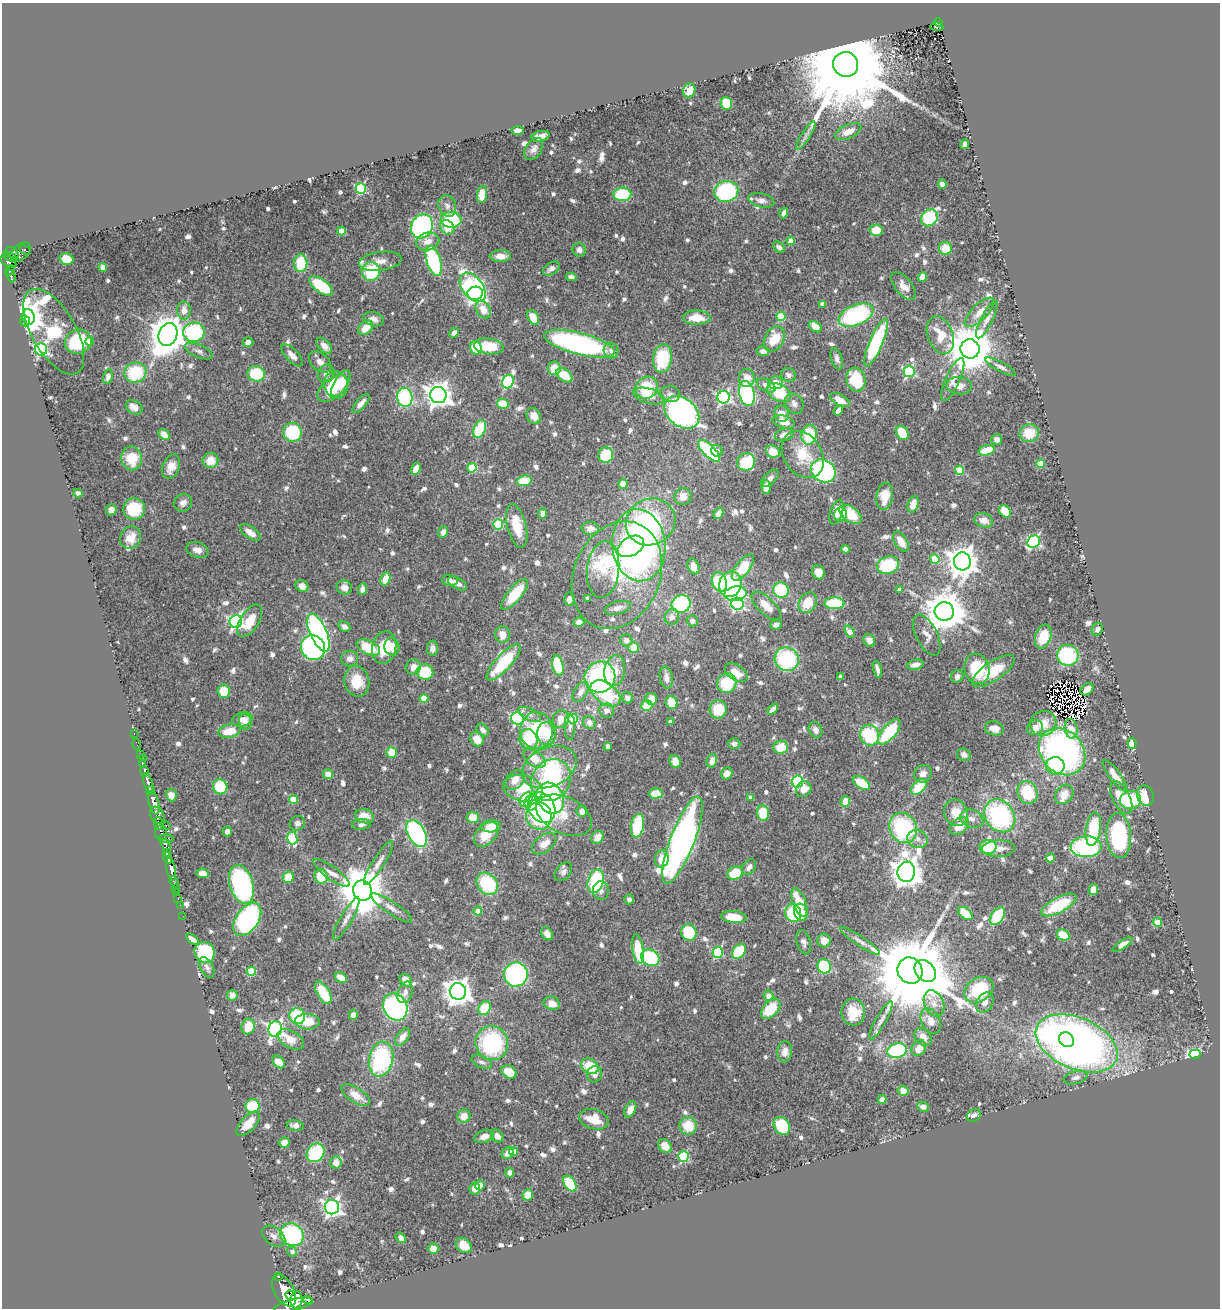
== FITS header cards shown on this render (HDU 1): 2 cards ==
NAXIS1  =                 1218
NAXIS2  =                 1306

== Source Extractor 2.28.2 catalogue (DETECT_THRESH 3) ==
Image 1218 x 1306 px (HDU 1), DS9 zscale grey, 1 PNG px = 1 image px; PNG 1222 x 1310 px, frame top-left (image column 1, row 1306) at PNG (2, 3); each listed source drawn as its Kron ellipse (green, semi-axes under 4 px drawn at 4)
Background 0.705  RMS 0.026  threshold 0.0789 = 3 sigma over >= 5 px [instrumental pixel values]
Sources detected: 836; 10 with non-positive FLUX_AUTO (blend fragments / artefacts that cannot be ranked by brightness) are neither listed nor drawn; of the other 826, the 500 brightest by FLUX_AUTO listed and drawn (326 fainter detections omitted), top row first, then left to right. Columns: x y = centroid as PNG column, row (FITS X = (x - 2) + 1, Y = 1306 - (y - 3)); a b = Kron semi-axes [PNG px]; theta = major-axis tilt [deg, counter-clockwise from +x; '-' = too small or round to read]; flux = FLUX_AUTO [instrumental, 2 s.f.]
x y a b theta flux
939 23 4 3 - 55
937 27 6 4 -8 77
846 64 12 12 - 62000
689 90 7 6 - 31
726 103 6 5 - 53
517 130 6 4 3 7.4
848 132 14 7 24 19
540 136 9 5 12 12
806 136 16 4 58 8.8
965 144 5 4 - 9.1
534 149 12 8 57 9.9
942 184 5 4 - 7
361 189 5 5 - 180
726 191 12 10 14 180
622 194 9 7 3 100
482 195 9 5 84 36
761 200 13 7 -13 10
447 206 11 8 -70 9.8
784 213 5 4 - 8.9
929 218 9 7 46 130
451 220 10 7 -4 110
422 226 12 10 62 300
447 227 8 6 -53 34
876 230 6 5 - 35
341 231 4 4 - 32
791 241 4 4 - 26
428 242 12 8 14 19
779 247 6 5 - 8
945 248 6 6 - 33
25 250 6 3 -25 52
579 250 7 6 - 8.5
21 252 12 7 40 240
13 253 7 4 -40 360
500 256 10 6 1 17
10 257 8 3 -27 380
66 259 7 5 -19 38
380 261 21 9 8 18
434 261 15 7 -72 190
8 262 8 5 -30 380
301 263 9 6 -89 69
103 267 4 4 - 7.9
551 269 9 6 33 9.2
10 270 5 3 - 150
371 271 9 9 - 95
11 276 7 3 -69 160
571 277 5 4 - 7.2
922 277 5 4 - 14
321 286 14 6 -36 100
903 286 16 8 -50 17
473 287 17 10 -53 260
475 293 8 6 12 750
822 304 4 4 - 9.4
483 309 9 7 -57 24
184 311 9 7 -89 17
980 312 19 8 45 22
856 315 18 10 23 240
781 316 4 4 - 76
29 317 8 6 -77 1900
533 317 8 5 -59 32
697 318 14 7 -1 38
373 319 10 7 -15 12
987 320 21 6 64 12
25 321 5 5 - 770
815 327 7 5 -33 16
366 328 8 6 42 27
54 332 47 22 -60 220
194 332 11 10 - 160
454 333 5 4 - 9.6
168 334 12 9 68 4700
940 335 19 12 -69 41
774 339 14 9 60 47
90 341 4 4 - 23
78 342 13 12 - 110
248 342 5 5 - 8.1
876 343 25 6 67 200
579 344 36 10 -14 460
324 346 10 5 -47 16
489 346 15 8 -7 63
476 348 7 5 -66 55
41 349 6 6 - 340
970 349 9 9 - 9700
199 351 15 6 -23 8.9
611 351 8 7 - 10
763 351 6 4 -13 8.2
292 355 14 6 -47 12
662 358 14 9 82 100
837 359 11 5 -73 7.4
320 362 13 8 -41 13
1001 367 17 4 -28 8
554 368 7 6 - 30
909 371 5 5 - 200
135 373 11 10 - 96
256 374 9 8 - 87
326 374 9 8 - 12
564 375 9 6 -35 38
789 375 8 6 -28 7.4
108 377 7 5 77 7.9
747 378 9 8 - 19
953 379 23 7 66 16
856 380 12 9 -74 89
508 382 7 5 67 260
775 383 7 6 - 25
341 384 15 6 59 43
336 385 14 12 -76 50
766 385 10 5 -29 10
959 386 13 8 -5 15
333 388 18 9 38 79
647 388 12 10 37 65
747 393 13 7 -76 250
779 393 13 8 -29 81
670 394 10 8 -6 8.7
438 395 8 8 - 1900
649 396 16 7 -16 25
405 397 9 7 -83 190
724 397 6 6 - 320
840 400 11 5 -28 22
361 403 11 5 49 14
503 404 6 5 - 38
794 404 11 8 -56 8.4
134 407 9 6 -33 13
838 410 6 4 54 8.2
682 412 19 14 -39 600
782 414 8 7 - 16
534 416 8 7 - 19
784 422 11 6 -18 19
480 429 9 5 66 77
292 432 9 9 - 100
902 433 7 6 - 46
1029 433 10 9 - 46
164 434 6 5 - 21
784 435 10 6 17 13
809 435 10 7 80 83
997 439 5 5 - 11
986 450 8 5 17 38
709 451 14 6 -45 130
717 451 6 5 - 7.3
773 452 7 6 - 23
606 455 8 7 - 63
803 455 25 19 -56 56
132 458 12 10 -82 48
210 460 8 7 - 28
746 462 9 8 - 94
1041 464 4 4 - 55
171 467 13 8 70 20
472 468 5 4 - 78
416 469 6 4 59 23
960 470 4 4 - 78
823 471 13 11 -34 250
770 478 11 6 44 8.3
524 481 7 5 11 47
623 484 5 4 - 26
766 487 7 4 -88 12
78 493 4 4 - 7.3
683 496 8 8 - 17
885 496 14 8 82 33
183 503 9 8 - 9.9
913 504 8 5 72 23
134 509 11 11 - 78
111 510 5 5 - 8.5
1005 511 7 5 -47 39
836 512 13 6 72 22
543 513 5 4 - 11
719 513 6 4 56 9.2
841 514 7 6 - 14
850 514 13 7 -37 57
984 520 9 7 -18 17
651 522 25 23 30 280
498 525 5 5 - 110
517 526 22 9 -76 50
590 528 8 6 -3 10
250 532 12 5 -36 20
443 532 6 4 64 11
131 538 11 10 - 22
901 542 11 6 -59 25
1034 542 7 6 - 270
639 545 36 26 -84 710
631 546 14 9 29 170
846 549 4 4 - 25
197 550 11 7 -17 15
935 559 5 4 - 67
962 561 9 8 - 3000
888 565 11 8 18 100
693 566 8 5 -67 18
743 567 16 7 51 62
603 570 28 16 84 120
818 572 7 6 - 24
617 575 55 43 67 220
385 579 7 4 71 30
450 580 8 5 -5 7.5
719 582 10 7 -68 100
458 584 10 5 -29 11
730 584 13 11 71 170
302 586 7 5 -32 14
344 587 8 7 - 16
362 589 6 4 85 10
781 590 8 7 - 96
900 590 4 4 - 14
515 594 19 7 50 81
735 594 11 7 8 130
588 598 4 3 - 8.8
569 599 6 5 - 12
808 603 11 8 59 39
835 603 10 6 0 90
681 604 9 8 - 160
737 604 6 6 - 310
766 606 18 8 -44 32
617 608 14 6 14 11
944 612 9 9 - 5800
672 617 8 7 - 8.8
236 621 6 6 - 440
250 621 18 9 59 38
692 621 5 5 - 8.7
579 622 5 5 - 10
776 625 5 5 - 12
344 626 6 5 - 8.2
1097 629 6 5 - 7.4
850 632 6 4 -59 19
318 633 20 8 -66 550
502 634 8 7 - 20
927 635 22 10 -64 16
1043 637 12 8 73 43
626 640 6 6 - 8.4
869 640 6 5 - 14
368 647 12 6 -25 68
392 647 9 7 -78 26
634 647 5 5 - 28
313 648 13 11 -55 390
384 648 17 12 76 51
432 648 7 5 88 8.7
1068 655 11 10 - 160
350 659 8 8 - 11
787 659 12 11 - 170
504 662 23 7 47 100
558 665 10 5 -77 94
915 665 8 5 12 10
413 667 8 7 - 17
877 669 8 3 -75 7
977 669 15 12 -72 89
615 671 15 10 81 30
993 671 25 9 34 52
425 672 8 7 - 82
736 673 13 7 -34 27
957 676 6 6 - 7.5
600 677 16 15 - 270
840 677 4 3 - 7.9
666 678 11 6 -81 11
357 681 15 12 -77 47
727 683 10 9 - 75
1087 689 7 5 40 14
224 691 7 6 - 38
581 692 11 6 59 12
605 693 17 10 -36 100
424 698 4 4 - 40
627 698 6 5 - 7.1
651 699 6 5 - 22
672 703 7 6 - 40
647 706 6 5 - 44
718 709 9 8 - 53
773 709 6 4 49 11
607 711 7 7 - 9.2
530 715 12 6 -26 9.1
518 718 6 6 - 270
242 719 10 7 16 15
561 719 9 8 - 24
573 719 5 5 - 77
245 722 8 6 -75 13
670 722 4 3 - 9
589 723 6 6 - 11
1043 723 13 12 - 33
570 727 13 5 89 7.1
994 728 9 7 -13 17
1035 728 8 7 - 14
1071 729 10 6 -82 12
483 730 7 5 -51 7.9
536 730 18 16 88 97
815 730 8 6 -61 11
229 731 11 6 12 40
889 732 15 7 50 96
134 734 3 2 - 15
547 734 11 9 -86 55
870 735 10 9 - 130
477 739 7 6 - 21
528 739 10 9 - 74
1132 743 6 4 88 63
137 744 5 2 - 13
734 744 6 5 - 8.1
608 746 4 3 - 8.6
781 747 7 6 - 39
391 752 5 5 - 31
1062 752 25 21 -47 640
140 754 3 3 - 51
964 755 7 6 - 7.5
143 759 2 2 - 10
534 759 12 7 -34 39
712 761 7 5 75 15
675 762 7 5 -69 22
142 763 3 3 - 220
1055 766 9 8 - 40
549 767 28 19 24 95
145 771 5 3 - 230
727 773 6 5 - 17
328 774 5 5 - 16
923 774 9 8 - 13
1115 775 19 5 -53 24
515 780 11 8 47 19
551 780 22 19 55 170
797 781 6 5 - 250
148 783 10 4 -72 1600
861 783 9 5 -33 50
220 787 8 7 - 67
919 787 9 5 46 69
523 788 20 13 -12 70
804 789 8 7 - 16
150 790 4 4 - 490
656 793 7 5 1 30
1027 793 11 10 - 83
1064 794 10 8 52 25
171 795 6 5 - 15
1145 796 10 8 -75 53
750 797 4 4 - 7.5
1121 797 18 9 -63 41
550 798 16 13 -60 160
294 799 4 4 - 45
526 800 8 6 56 55
1130 800 11 9 12 94
845 801 5 4 - 28
154 803 12 5 -77 3000
531 803 8 6 87 53
542 807 16 12 -59 290
582 811 6 5 - 13
763 813 8 6 -81 55
956 813 14 11 -67 33
157 815 9 6 -60 720
564 815 29 18 -25 54
364 816 10 7 -15 27
539 816 13 12 - 95
1000 816 17 14 -53 250
473 817 6 6 - 29
972 819 12 8 -22 13
297 823 8 7 - 8.6
159 824 6 3 -83 360
361 824 9 5 5 6.9
166 825 2 2 - 47
491 826 10 6 5 28
637 826 12 6 80 95
959 826 11 7 38 31
903 828 16 13 -61 190
1093 829 17 7 82 79
227 831 5 4 - 9.9
161 833 7 6 - 540
417 834 15 8 -59 270
486 834 14 9 47 42
1119 836 22 12 -86 180
597 837 7 5 50 22
292 838 6 5 - 130
166 839 7 3 -2 240
917 839 10 9 - 13
682 840 46 12 69 910
544 844 14 8 38 23
166 845 6 4 -58 310
988 847 8 7 - 67
1086 847 15 10 1 240
999 849 16 8 1 18
167 853 4 4 - 460
168 857 6 3 -73 890
1050 858 4 4 - 36
662 859 8 7 - 35
378 863 25 6 57 14
749 867 9 6 53 8.1
171 869 12 4 -79 1400
563 872 10 7 49 7.9
906 872 10 8 83 2900
203 873 6 4 -4 14
332 873 22 6 -35 15
735 873 8 6 22 60
321 876 7 6 - 50
288 877 6 5 - 44
596 881 12 8 73 130
174 882 6 3 -67 63
241 884 20 11 -74 330
487 884 12 9 -51 120
175 888 3 2 - 34
1093 889 5 4 - 15
362 891 10 9 - 9400
601 891 9 8 - 9.5
176 892 3 2 - 23
178 898 3 2 - 23
629 899 5 5 - 7.1
799 902 15 6 -70 55
180 905 2 2 - 9.9
1059 905 19 7 28 90
392 908 24 6 -34 14
478 911 4 4 - 17
801 912 8 6 -73 26
793 913 9 8 - 98
965 913 8 5 -39 48
183 916 2 2 - 11
997 916 10 6 56 100
734 917 13 6 -5 43
247 919 18 11 55 340
346 919 24 6 60 14
1158 922 4 4 - 50
689 932 8 7 - 110
547 934 7 5 -58 13
1063 935 6 5 - 36
192 939 7 4 -37 11
824 941 7 6 - 19
860 941 23 5 -34 11
804 942 12 7 -74 8
1123 945 11 4 33 10
638 949 15 5 -81 79
739 951 8 6 52 61
205 952 11 10 - 150
718 952 5 5 - 160
650 958 9 8 - 100
824 966 7 6 - 120
207 967 11 6 -61 7.8
251 971 5 4 - 86
910 971 13 12 - 31000
925 971 12 9 -46 2600
516 974 12 12 - 290
341 978 7 4 -32 27
406 980 7 5 -44 20
979 990 15 11 33 100
458 991 8 8 - 2000
405 992 11 7 70 11
323 993 12 6 -60 63
232 995 5 5 - 8.7
768 996 5 5 - 17
552 1003 8 6 -21 18
934 1003 14 9 -67 16
985 1003 11 8 56 12
395 1007 14 11 -62 470
485 1008 7 5 60 60
771 1009 12 7 47 61
853 1012 13 11 -83 47
353 1015 5 4 - 12
297 1016 8 7 - 110
881 1020 21 5 60 11
931 1021 13 9 -65 17
307 1022 12 7 -3 44
248 1026 8 6 70 41
275 1029 8 6 71 560
402 1037 10 5 54 16
923 1037 10 7 -47 13
291 1039 14 8 -29 23
1067 1040 8 7 - 110
492 1043 17 16 - 200
1077 1043 43 25 -23 1400
919 1048 8 6 58 19
897 1050 10 7 13 180
785 1052 11 7 83 16
1195 1054 6 4 0 280
381 1059 17 12 78 230
279 1062 7 5 -47 26
482 1062 11 6 -22 7.5
590 1066 9 7 -32 56
509 1072 8 6 -30 34
595 1074 8 7 - 10
1076 1077 12 6 15 9.5
903 1091 6 5 - 14
356 1095 16 7 -33 29
882 1099 4 4 - 9.3
253 1106 7 7 - 67
923 1107 6 4 -27 9.7
630 1109 8 5 65 15
974 1115 7 6 - 7.5
464 1116 7 6 - 21
594 1119 15 10 -16 31
248 1124 15 7 47 32
295 1125 8 5 -11 9.5
688 1126 9 8 - 48
782 1126 9 7 -56 98
484 1136 10 6 19 12
497 1136 7 5 -50 10
284 1143 5 5 - 13
665 1146 7 6 - 19
514 1151 4 4 - 18
315 1153 10 8 51 120
508 1153 6 5 - 14
683 1156 5 5 - 140
336 1162 6 6 - 22
510 1173 5 4 - 12
570 1184 9 5 -55 77
480 1185 5 5 - 14
475 1188 6 5 - 18
528 1195 5 5 - 37
332 1207 7 7 - 770
292 1235 12 11 - 190
274 1236 13 8 -38 9.9
401 1238 5 4 - 11
464 1245 8 6 -41 31
433 1249 5 5 - 23
292 1252 5 5 - 7.1
278 1277 3 3 - 86
284 1290 17 9 -60 4100
290 1295 6 4 -23 900
307 1299 2 2 - 1600
296 1300 9 6 83 1900
293 1305 20 5 13 4000
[326 fainter detections neither listed nor drawn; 10 non-positive-flux detections neither listed nor drawn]